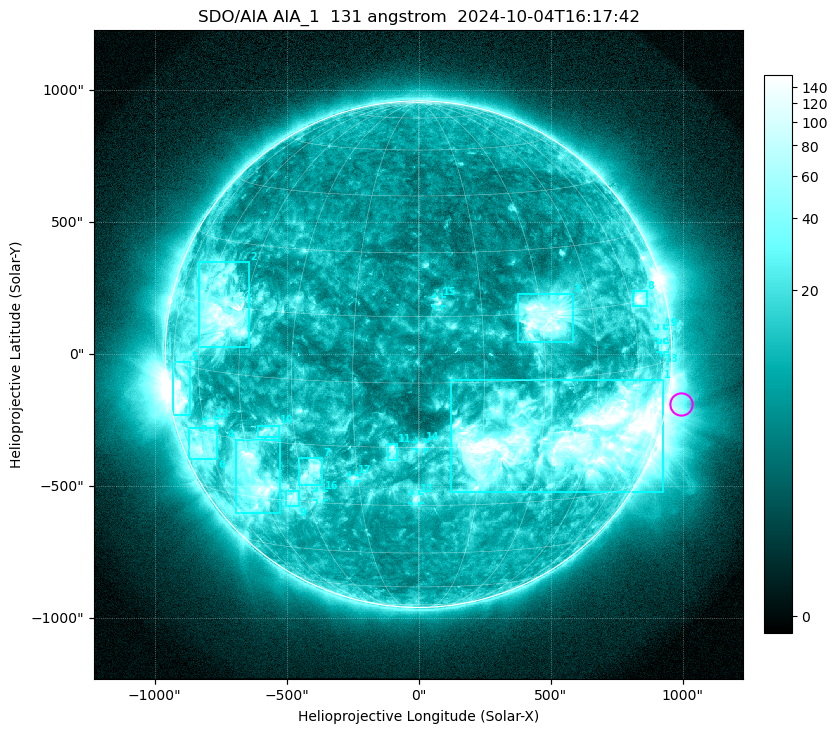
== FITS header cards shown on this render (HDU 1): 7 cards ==
TELESCOP= 'SDO/AIA '           / For AIA: SDO/AIA
INSTRUME= 'AIA_1   '           / For AIA: AIA_ATA1, AIA_ATA2, AIA_ATA3 or AIA_AT
WAVELNTH=                  131 / [angstrom] Wavelength
WAVEUNIT= 'angstrom'           / Wavelength unit: angstrom
DATE-OBS= '2024-10-04T16:17:42.623' / [ISO] Date when observation started; ISO 8
CTYPE1  = 'HPLN-TAN'           / CTYPE1: HPLN
CTYPE2  = 'HPLT-TAN'           / CTYPE2: HPLT

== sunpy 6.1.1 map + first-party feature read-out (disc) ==
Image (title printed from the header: SDO/AIA AIA_1  131 angstrom  2024-10-04T16:17:42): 1024 x 1024 px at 2.4 arcsec/px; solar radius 960 arcsec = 400 px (full disc in frame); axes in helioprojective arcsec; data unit not stated in the header (colour bar unlabelled)
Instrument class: DISC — disc imager (sunpy class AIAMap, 131 A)
Bright regions (active regions / flare kernels): reference = the median radial profile (limb darkening/brightening removed); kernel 9 px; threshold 5 sigma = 26.5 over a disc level ~9.83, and >= 1.15x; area >= 12 px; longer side >= 10 px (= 24 arcsec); searched inside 0.97 R_sun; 19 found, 19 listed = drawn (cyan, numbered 1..; 8 of them under ~33 arcsec drawn as corner ticks so the feature stays visible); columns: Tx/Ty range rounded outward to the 5 arcsec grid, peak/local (2 s.f.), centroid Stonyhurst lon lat
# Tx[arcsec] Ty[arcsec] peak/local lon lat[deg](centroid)
1 120..930 -525..-95 28 +37 -14
2 -835..-640 25..350 13 -53 +14
3 375..585 45..230 14 +31 +14
4 -695..-525 -605..-325 14 -46 -25
5 -930..-865 -230..-30 18 -70 -6
6 -870..-760 -395..-275 7.3 -64 -19
7 -450..-365 -495..-390 7.9 -27 -22
8 810..865 180..240 12 +65 +15
9 -505..-450 -575..-515 8.5 -35 -29
10 -610..-525 -315..-270 6.3 -37 -12
11 -120..-80 -400..-340 7.5 -6 -16
12 -25..5 -565..-530 5.7 -1 -28
13 -805..-770 -275..-245 5 -57 -12
14 -10..25 -360..-330 5.8 +1 -14
15 60..90 180..215 7.4 +5 +18
16 -385..-360 -555..-515 4.6 -26 -28
17 -260..-235 -485..-455 4.8 -16 -23
18 915..930 5..40 4.8 +75 +3
19 905..930 55..95 3.4 +74 +6
Off-limb structures (1.02-1.3 R_sun): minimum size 162 px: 2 found; the strongest spans PA ~230..300 deg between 1.02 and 1.3 R_sun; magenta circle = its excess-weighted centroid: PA ~260 deg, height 1.05 R_sun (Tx ~990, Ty ~-190 arcsec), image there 5.3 x the reference